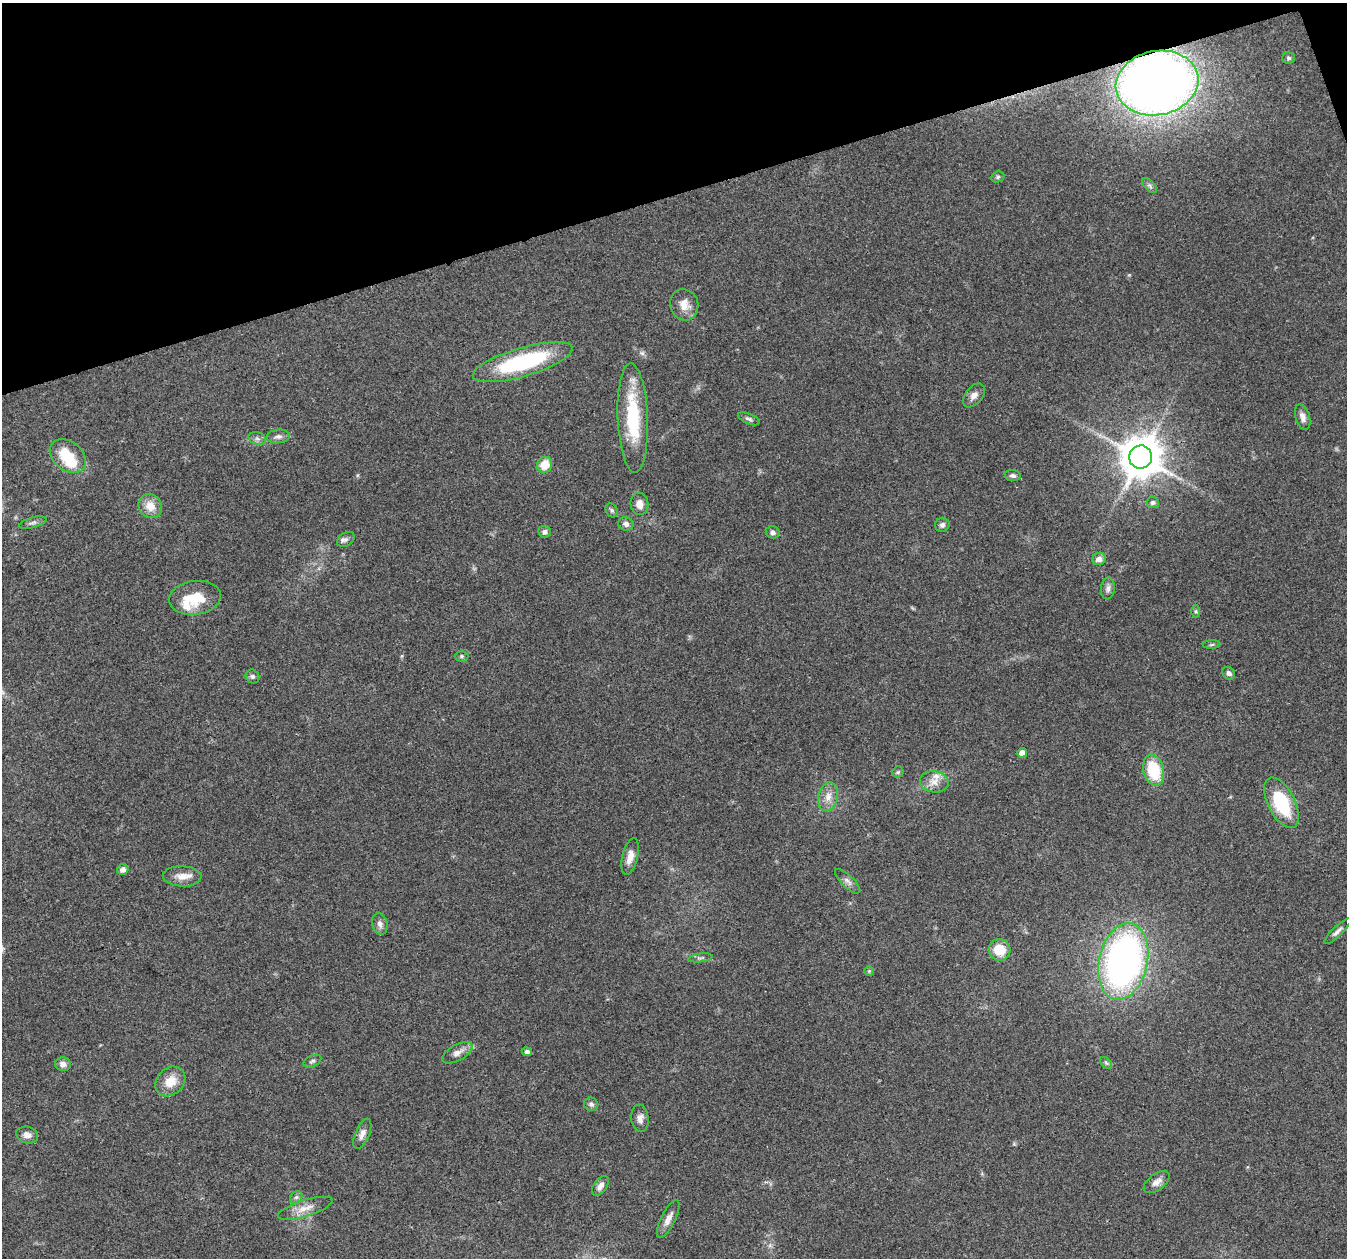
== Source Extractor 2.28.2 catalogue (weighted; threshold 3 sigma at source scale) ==
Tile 3 of 4 x 4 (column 3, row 1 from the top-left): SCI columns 2692-4036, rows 3886-5141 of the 5380 x 5206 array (HDU 1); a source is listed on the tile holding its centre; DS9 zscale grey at full resolution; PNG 1349 x 1260 px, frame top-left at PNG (2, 3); each listed source drawn as its Kron ellipse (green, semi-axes under 4 px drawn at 4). Shown black and unused: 16% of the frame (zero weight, under 3 of 4 exposures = <1% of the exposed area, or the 3 px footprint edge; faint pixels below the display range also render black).
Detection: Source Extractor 2.28.2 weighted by HDU 2 'WHT'; one run over the whole footprint, this tile lists its part. Background 0.0848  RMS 0.005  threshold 0.0225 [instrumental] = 3 sigma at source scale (4.5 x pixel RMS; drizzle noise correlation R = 1.50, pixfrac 1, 0.0396/0.0396 arcsec/px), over >= 5 px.
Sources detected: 69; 1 inside a brighter object's white glare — neither listed nor drawn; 3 inside a brighter listed object's ellipse — not listed separately; the other 65 listed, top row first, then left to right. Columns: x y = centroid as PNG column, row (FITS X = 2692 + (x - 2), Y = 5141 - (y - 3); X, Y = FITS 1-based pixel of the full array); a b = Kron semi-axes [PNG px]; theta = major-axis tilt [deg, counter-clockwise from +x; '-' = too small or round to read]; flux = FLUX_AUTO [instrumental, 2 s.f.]
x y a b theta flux
1288 58 6 5 - 1
1157 83 41 32 11 490
998 177 7 5 24 1.1
1150 186 9 4 -45 1.2
684 305 16 14 -71 6.3
523 362 52 14 17 56
974 395 14 8 50 3.2
1303 417 13 7 -72 3
633 418 55 15 -88 35
749 419 11 5 -23 1.3
278 436 11 7 6 2.1
257 438 9 6 -17 1.8
68 456 20 14 -38 17
1141 457 11 11 - 1700
545 465 8 7 - 9.1
1013 476 8 5 -6 1.5
1153 503 6 5 - 1.4
639 504 11 9 -83 3.8
150 506 12 11 - 6.9
612 510 7 5 -63 0.98
33 523 14 5 15 1.6
626 524 8 6 -21 2
942 525 7 7 - 1.6
544 532 6 6 - 1.7
773 532 7 6 - 1.9
346 539 10 6 32 1.7
1099 559 7 6 - 2.8
1108 588 11 7 84 2.1
195 598 26 17 7 16
1195 611 6 4 90 0.77
1212 645 9 4 2 0.92
462 656 7 5 0 0.97
1229 673 7 5 -45 1.9
252 676 7 6 - 1.3
1022 753 5 4 - 4.5
1154 770 16 10 -75 23
898 772 5 5 - 0.84
934 782 14 10 -11 5.2
828 797 14 9 76 4.8
1281 803 27 13 -63 29
630 856 19 7 76 4.7
123 869 6 5 - 2.4
182 876 19 10 -2 5.2
848 881 16 6 -44 2.3
380 924 11 7 -76 2.4
1337 931 18 5 44 2.1
999 950 11 10 - 11
700 958 12 3 7 0.95
1123 961 39 24 77 200
869 971 5 5 - 0.62
527 1052 5 4 - 1.3
457 1053 17 8 28 3.7
312 1061 9 5 27 1.3
1106 1063 7 4 -45 0.95
63 1064 8 7 - 2.7
170 1081 16 13 43 8.2
591 1104 7 6 - 1.5
640 1118 14 8 -83 3.2
362 1134 16 7 67 2.9
27 1135 11 8 -15 3.3
1157 1182 15 8 37 3.3
600 1186 11 6 54 2.9
296 1197 7 5 43 1.2
305 1208 28 8 17 6.3
668 1219 21 7 64 4
Overlapping masked pixels (flux is a lower limit): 1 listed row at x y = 1157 83